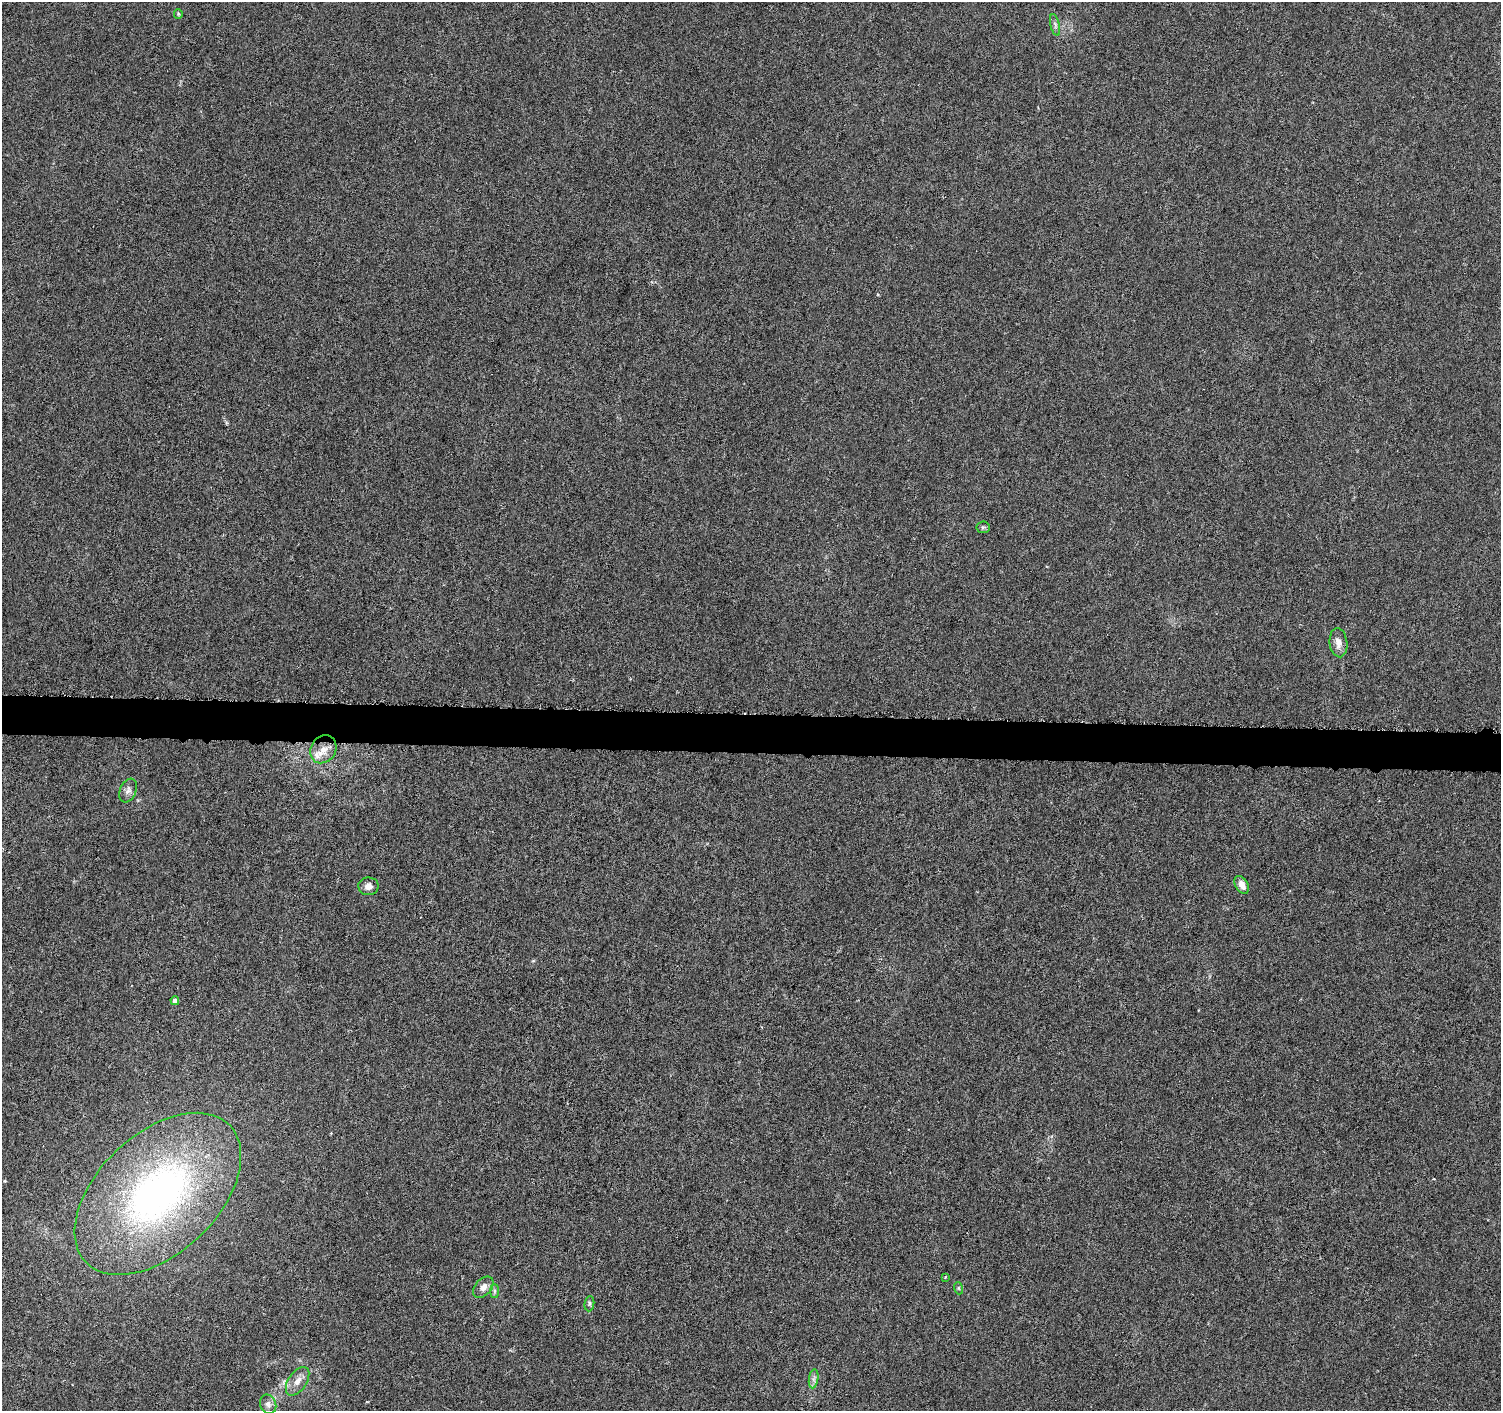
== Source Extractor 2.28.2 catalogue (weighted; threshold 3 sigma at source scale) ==
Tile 5 of 3 x 3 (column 2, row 2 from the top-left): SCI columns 1508-3006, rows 1693-3101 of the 4509 x 4744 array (HDU 1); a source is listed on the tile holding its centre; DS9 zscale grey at full resolution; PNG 1503 x 1413 px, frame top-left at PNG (2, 2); each listed source drawn as its Kron ellipse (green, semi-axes under 4 px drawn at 4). Shown black and unused: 3% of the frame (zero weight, under 4 of 8 exposures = <1% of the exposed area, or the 3 px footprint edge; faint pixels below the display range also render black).
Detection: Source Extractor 2.28.2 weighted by HDU 2 'WHT'; one run over the whole footprint, this tile lists its part. Background -0.00214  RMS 0.0022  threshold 0.00903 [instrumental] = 3 sigma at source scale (4.09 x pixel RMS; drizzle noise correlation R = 1.36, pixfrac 0.8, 0.0396/0.0396 arcsec/px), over >= 5 px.
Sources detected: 19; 1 inside a brighter listed object's ellipse — not listed separately; the other 18 listed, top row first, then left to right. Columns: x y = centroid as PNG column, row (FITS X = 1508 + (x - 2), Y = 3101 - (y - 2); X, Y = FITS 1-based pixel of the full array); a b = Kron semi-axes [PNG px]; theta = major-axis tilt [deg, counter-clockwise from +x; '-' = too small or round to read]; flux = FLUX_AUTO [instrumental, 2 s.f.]
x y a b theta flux
178 14 5 4 - 0.24
1055 25 11 4 -77 0.57
983 527 6 6 - 0.35
1338 643 14 9 -83 1.6
323 749 14 12 54 2.6
128 790 12 8 67 0.93
1242 885 10 6 -59 1.5
368 886 10 9 - 1.3
175 1001 4 4 - 0.86
158 1194 99 60 43 79
945 1277 3 3 - 0.19
483 1287 12 8 49 1.5
958 1288 6 4 -71 0.23
494 1291 7 4 -90 0.43
589 1304 8 5 84 0.4
814 1379 9 4 82 0.7
298 1381 16 9 56 1.8
268 1404 10 8 -70 0.98